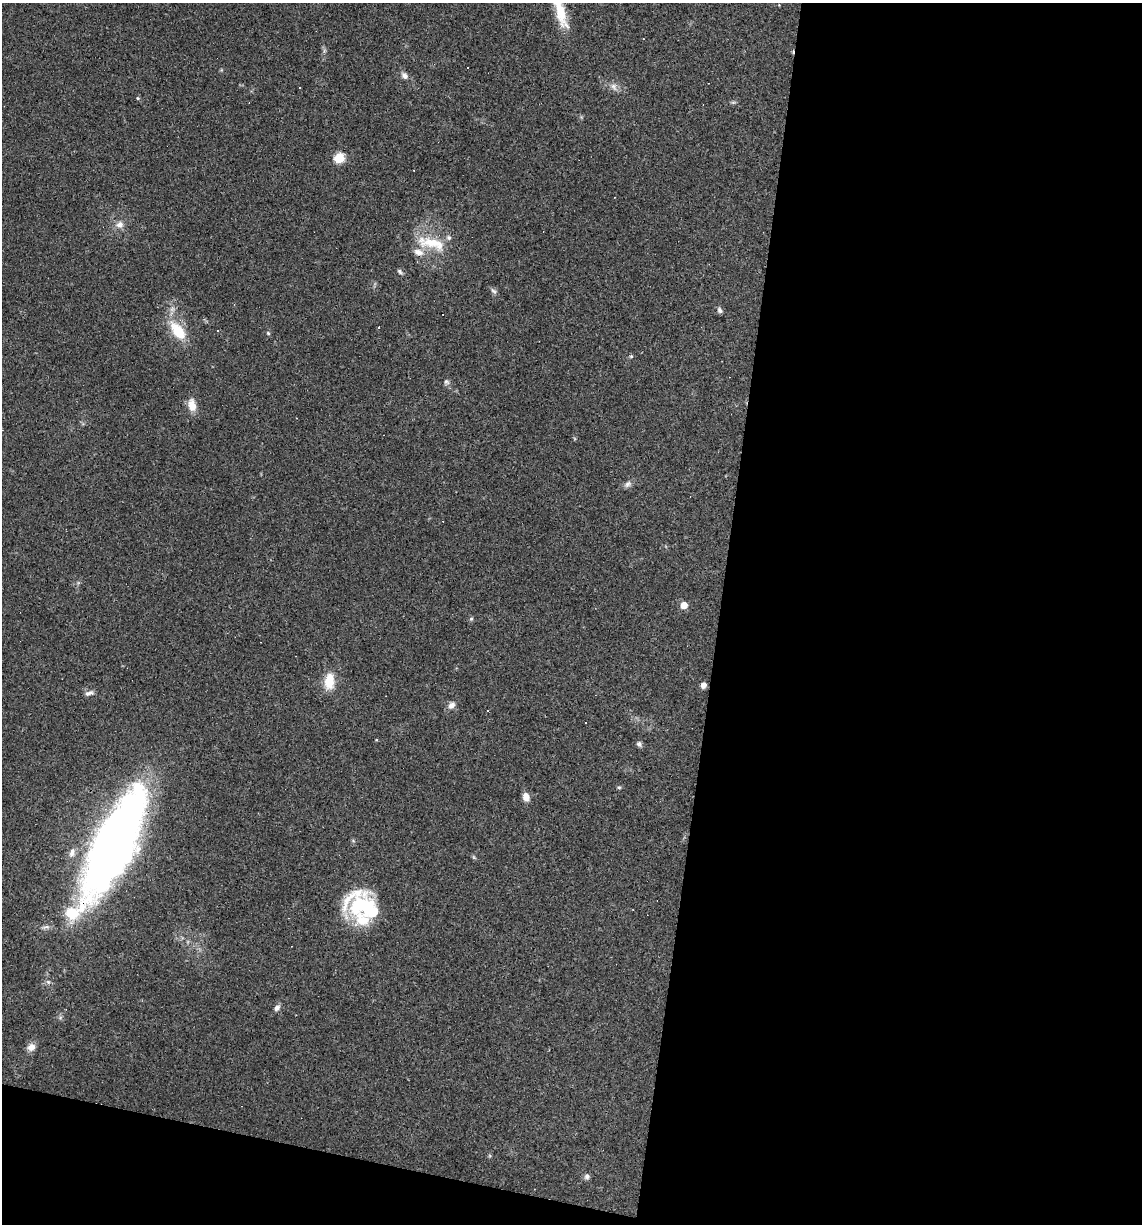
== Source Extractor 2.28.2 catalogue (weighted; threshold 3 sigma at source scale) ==
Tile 16 of 4 x 4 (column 4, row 4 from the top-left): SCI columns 3536-4675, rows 1-1222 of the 4907 x 4887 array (HDU 1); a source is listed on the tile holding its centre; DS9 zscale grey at full resolution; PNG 1144 x 1226 px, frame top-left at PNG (2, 3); no overlay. Shown black and unused: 40% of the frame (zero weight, under 3 of 4 exposures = <1% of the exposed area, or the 3 px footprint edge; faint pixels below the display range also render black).
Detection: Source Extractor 2.28.2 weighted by HDU 2 'WHT'; one run over the whole footprint, this tile lists its part. Background 0.0581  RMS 0.0048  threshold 0.0217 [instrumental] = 3 sigma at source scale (4.5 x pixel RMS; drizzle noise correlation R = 1.50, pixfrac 1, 0.05/0.05 arcsec/px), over >= 5 px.
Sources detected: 42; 6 cosmic-ray / hot-pixel residue — not listed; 4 inside a brighter listed object's ellipse — not listed separately; the other 32 listed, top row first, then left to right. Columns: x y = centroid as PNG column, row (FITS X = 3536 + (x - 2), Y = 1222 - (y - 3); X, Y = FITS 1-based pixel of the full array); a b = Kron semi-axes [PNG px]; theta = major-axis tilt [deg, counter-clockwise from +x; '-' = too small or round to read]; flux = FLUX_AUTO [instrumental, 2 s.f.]
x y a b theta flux
560 12 47 12 -73 13
405 76 9 7 -41 2
614 87 12 8 -63 2.3
137 98 5 3 - 0.47
339 158 6 5 - 25
119 225 9 9 - 2.9
431 243 43 14 -14 15
400 271 7 5 -53 0.95
493 291 10 5 -38 1.2
720 310 7 6 - 1.3
178 331 28 14 -53 14
268 333 5 4 - 0.59
631 356 5 5 - 0.59
446 382 8 6 -36 1.2
192 405 15 9 -80 5.4
627 484 10 7 51 1.7
684 605 5 5 - 7
471 619 5 5 - 0.71
329 681 18 11 85 9.5
703 685 7 6 - 2.2
89 693 11 5 20 1.7
451 705 9 8 - 2.5
586 723 3 3 - 1.3
639 744 7 6 - 1.3
619 787 5 4 - 0.66
526 797 9 7 -76 4
113 843 96 30 64 410
72 853 13 7 74 2.4
364 907 38 28 -19 40
277 1008 8 6 45 1.7
31 1047 10 10 - 3
587 1176 8 6 52 1.4
Overlapping masked pixels (flux is a lower limit): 1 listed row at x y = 113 843
Isophote crosses this tile's border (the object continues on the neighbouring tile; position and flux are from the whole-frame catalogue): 1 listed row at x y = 560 12